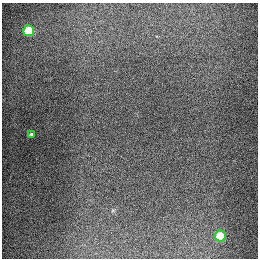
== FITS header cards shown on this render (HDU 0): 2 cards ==
NAXIS1  =                  256
NAXIS2  =                  256

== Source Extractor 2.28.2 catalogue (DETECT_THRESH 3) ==
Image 256 x 256 px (HDU 0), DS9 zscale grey, 1 PNG px = 1 image px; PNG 260 x 260 px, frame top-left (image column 1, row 256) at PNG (2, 3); each listed source drawn as its Kron ellipse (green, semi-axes under 4 px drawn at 4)
Background 1290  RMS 26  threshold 79.4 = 3 sigma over >= 5 px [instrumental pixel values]
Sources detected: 3; all 3 listed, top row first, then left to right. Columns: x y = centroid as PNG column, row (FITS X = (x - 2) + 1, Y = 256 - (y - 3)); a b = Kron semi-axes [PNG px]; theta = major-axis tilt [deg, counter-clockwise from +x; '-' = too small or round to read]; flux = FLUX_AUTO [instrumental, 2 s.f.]
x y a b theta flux
29 31 5 5 - 92000
31 134 3 3 - 2700
220 236 5 5 - 71000